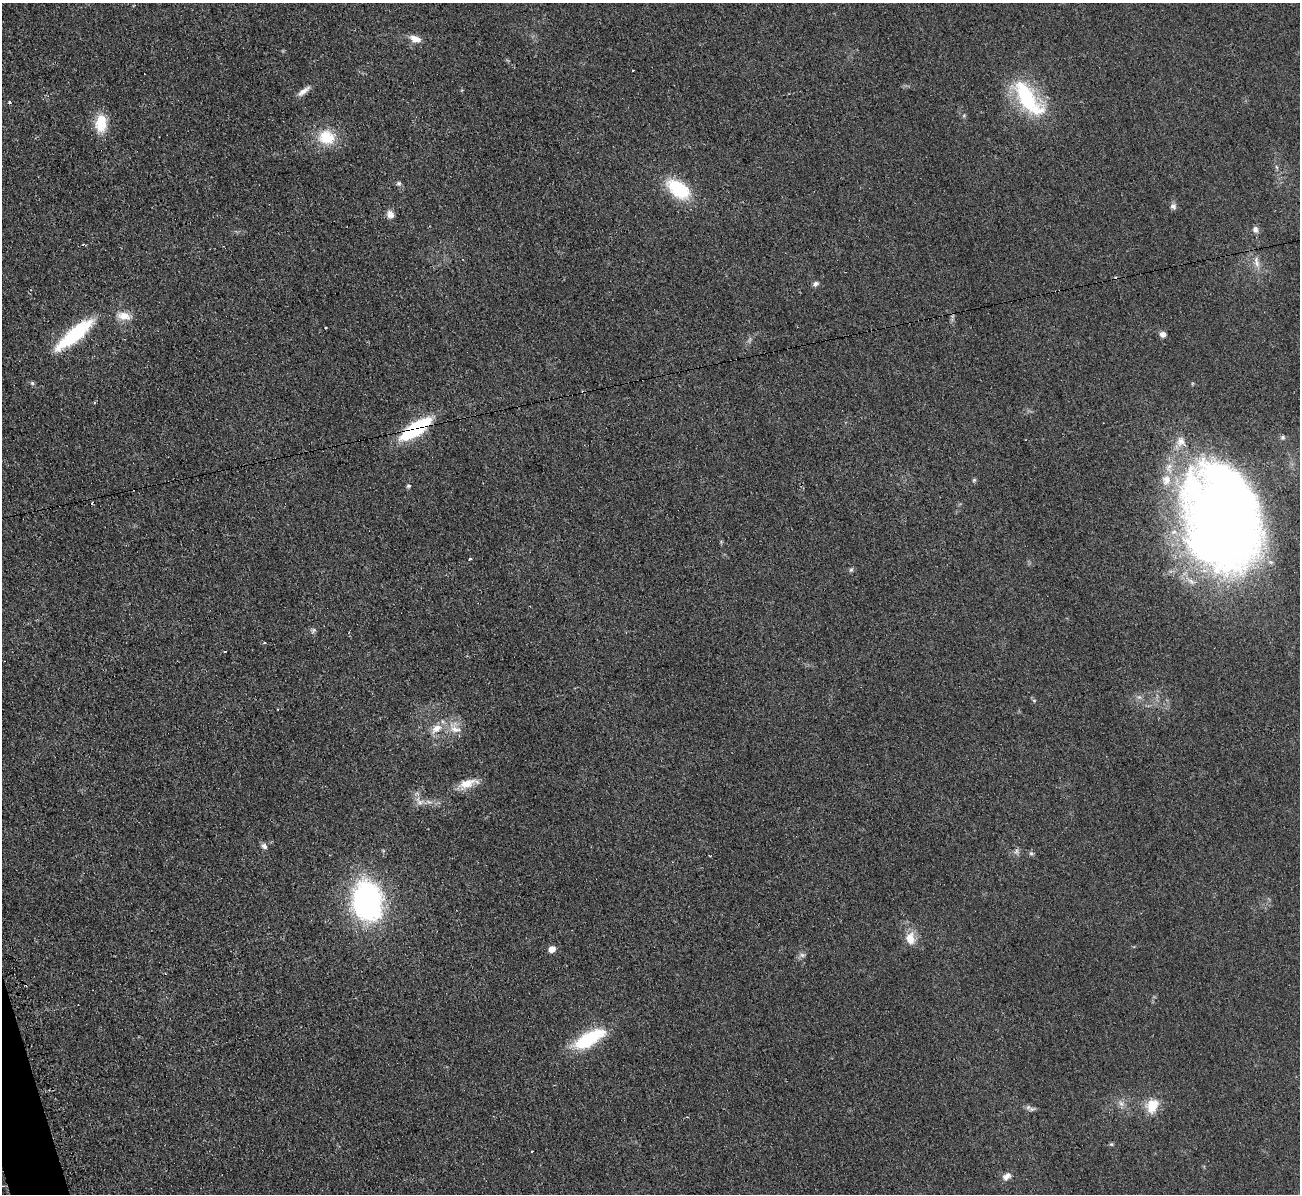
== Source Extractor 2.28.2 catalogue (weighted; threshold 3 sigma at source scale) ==
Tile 7 of 4 x 4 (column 3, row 2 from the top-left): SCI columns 2605-3902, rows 2526-3717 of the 5221 x 5176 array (HDU 1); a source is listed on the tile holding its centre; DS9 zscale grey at full resolution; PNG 1302 x 1196 px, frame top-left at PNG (2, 3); no overlay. Shown black and unused: <1% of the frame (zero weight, under 2 of 3 exposures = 2% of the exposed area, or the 3 px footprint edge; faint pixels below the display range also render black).
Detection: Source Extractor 2.28.2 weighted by HDU 2 'WHT'; one run over the whole footprint, this tile lists its part. Background 0.0633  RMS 0.0099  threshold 0.0444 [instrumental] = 3 sigma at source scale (4.5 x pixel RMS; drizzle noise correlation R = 1.50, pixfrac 1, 0.05/0.05 arcsec/px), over >= 5 px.
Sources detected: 54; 1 inside a brighter object's white glare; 2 cosmic-ray / hot-pixel residue — not listed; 3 inside a brighter listed object's ellipse — not listed separately; the other 48 listed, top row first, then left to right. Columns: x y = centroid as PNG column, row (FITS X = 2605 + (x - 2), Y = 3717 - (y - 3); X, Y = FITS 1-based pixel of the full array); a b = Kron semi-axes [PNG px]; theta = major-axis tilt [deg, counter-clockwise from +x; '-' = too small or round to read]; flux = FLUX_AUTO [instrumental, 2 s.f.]
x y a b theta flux
415 39 15 8 -18 8.4
633 70 3 2 - 2
303 91 18 6 37 6.6
1028 99 45 19 -54 90
9 102 3 3 - 3.5
101 123 23 15 86 23
326 137 21 18 -37 29
399 183 6 6 - 2
678 189 23 14 -36 58
1173 206 8 8 - 3.3
390 214 9 8 - 6
1255 229 10 7 -75 3.8
84 244 3 3 - 1.2
1256 262 20 6 -76 6.6
816 284 7 6 - 2.9
124 316 17 10 -11 12
326 328 3 2 - 0.86
75 334 55 14 39 67
1163 334 8 6 -7 4.4
32 383 6 5 - 1.7
416 429 28 10 35 92
1283 437 6 6 - 2.5
974 480 6 5 - 1.4
409 486 7 4 27 1.6
1222 519 100 65 -78 1100
470 559 3 3 - 3.6
851 570 6 5 - 1.7
313 630 7 5 21 2.1
264 643 3 3 - 1.4
225 652 3 2 - 1.2
1034 700 6 4 -1 1.1
436 728 17 10 40 12
455 728 21 14 -48 15
467 784 24 10 19 15
420 802 11 7 10 5.4
264 846 8 7 - 3.5
1016 851 8 5 61 2.6
1031 853 6 5 - 1.8
367 902 33 24 -82 260
910 938 15 12 -79 13
552 949 6 5 - 11
802 955 8 6 -4 2.9
588 1039 34 15 31 57
1121 1103 8 6 -44 3.6
1152 1106 13 11 68 23
1032 1109 10 5 16 2.8
1111 1144 6 4 -41 1.3
1006 1177 11 8 44 5.8
Overlapping masked pixels (flux is a lower limit): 1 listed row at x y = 416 429